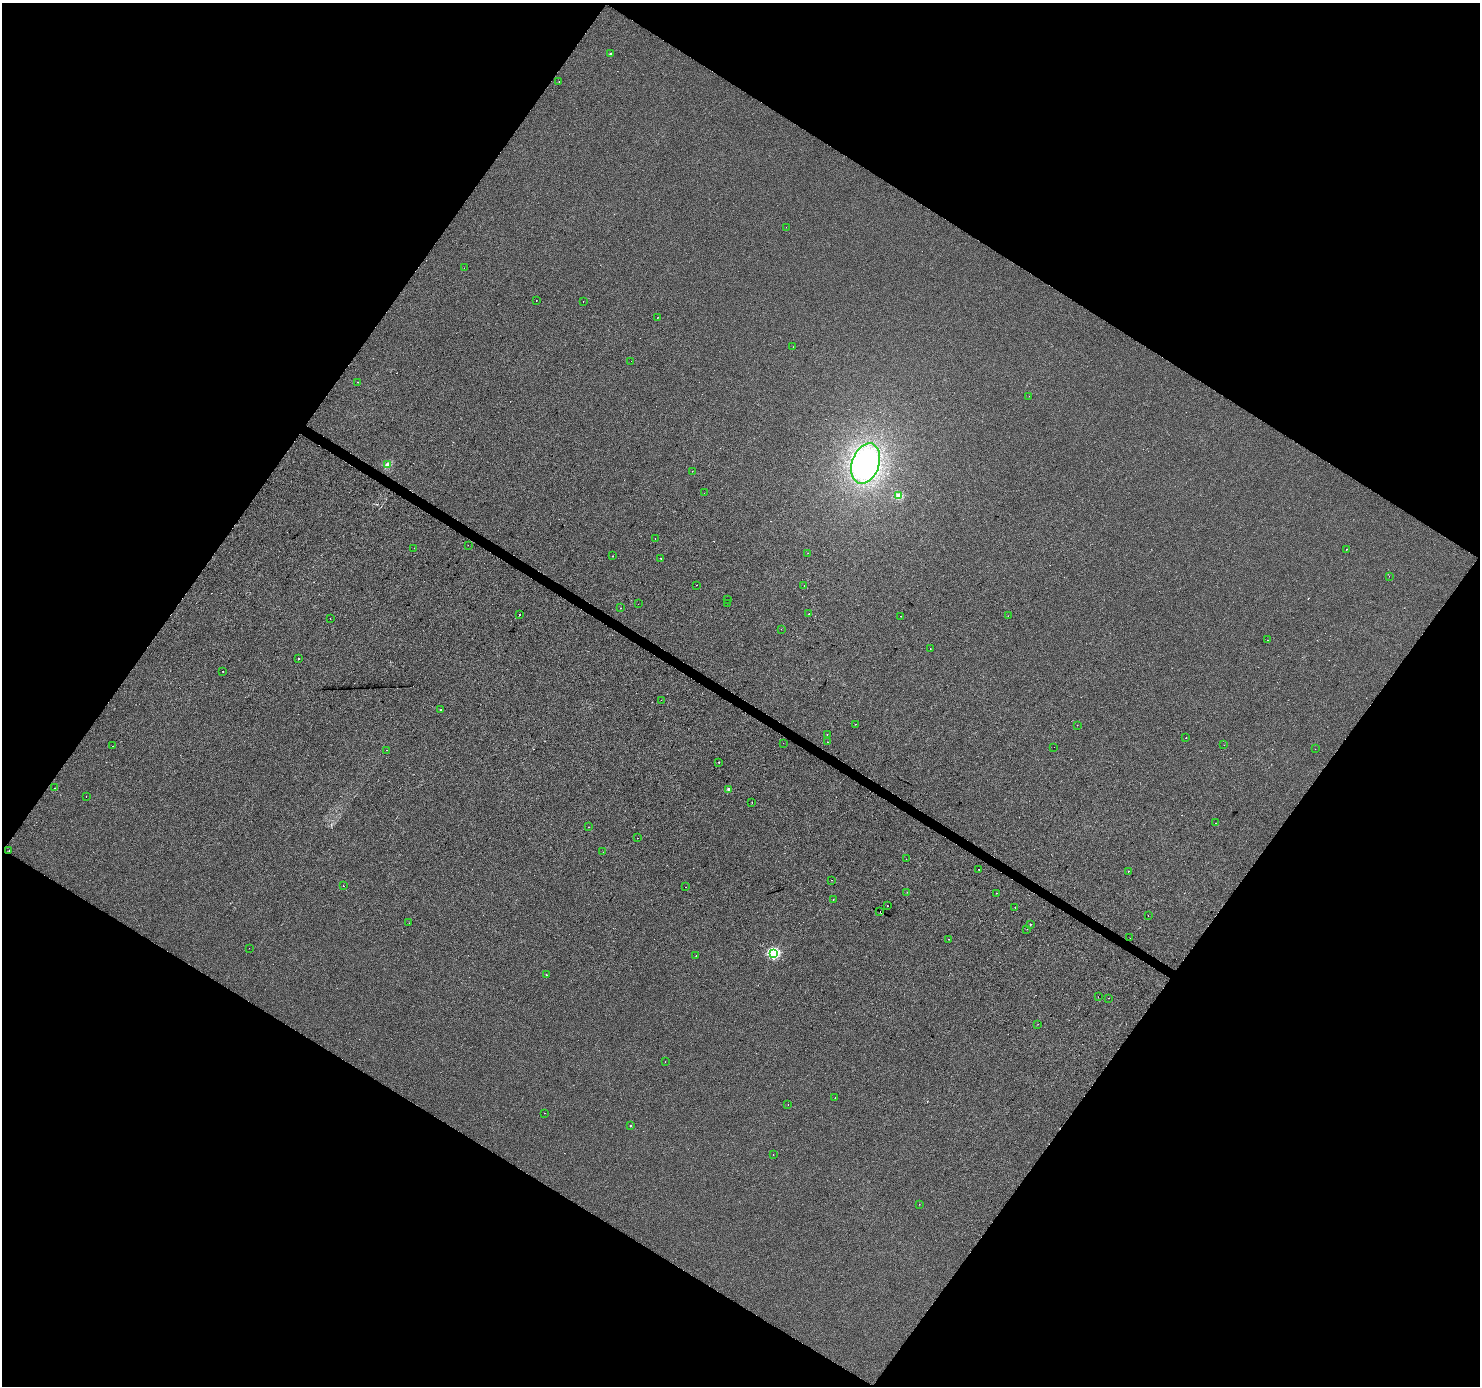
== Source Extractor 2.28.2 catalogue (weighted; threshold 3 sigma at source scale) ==
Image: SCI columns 6-5915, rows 253-5788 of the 5915 x 5974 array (HDU 1 of 3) = the unmasked area's bounding box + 8 px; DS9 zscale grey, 4 x 4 block average (1 PNG px = mean of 4 x 4 image px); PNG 1482 x 1388 px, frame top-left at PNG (2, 3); each listed source drawn as its Kron ellipse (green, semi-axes under 4 px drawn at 4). Shown black and unused: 49% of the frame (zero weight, under 2 of 3 exposures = <1% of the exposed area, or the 3 px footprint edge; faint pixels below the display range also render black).
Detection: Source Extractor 2.28.2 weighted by HDU 2 'WHT'. Background -2.79e-04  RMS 0.0042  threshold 0.0188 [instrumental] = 3 sigma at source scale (4.5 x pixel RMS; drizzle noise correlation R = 1.50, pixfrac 1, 0.0396/0.0396 arcsec/px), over >= 5 px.
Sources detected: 104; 1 too faint to see at this stretch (4 x 4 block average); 6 cosmic-ray / hot-pixel residue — neither listed nor drawn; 2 coinciding with a brighter row at this scale — not listed separately; the other 95 listed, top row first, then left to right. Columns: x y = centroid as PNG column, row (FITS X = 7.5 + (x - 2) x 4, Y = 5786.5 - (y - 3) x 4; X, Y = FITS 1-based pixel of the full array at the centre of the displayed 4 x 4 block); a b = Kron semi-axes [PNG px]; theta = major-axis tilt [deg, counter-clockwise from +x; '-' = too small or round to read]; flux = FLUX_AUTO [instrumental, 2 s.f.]
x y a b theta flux
610 54 2 2 - 4.6
559 82 2 2 - 0.57
786 227 2 2 - 0.57
464 268 2 2 - 0.47
536 300 2 2 - 0.98
583 301 2 2 - 0.77
657 318 2 2 - 0.52
793 347 2 2 - 0.47
631 361 2 2 - 0.27
358 382 2 2 - 2
1029 396 2 2 - 0.65
866 464 21 13 71 300
388 465 2 2 - 50
692 471 2 2 - 0.64
704 493 2 2 - 0.59
898 495 2 2 - 39
655 539 2 2 - 0.68
468 545 2 2 - 3.2
414 548 2 2 - 0.37
1346 549 2 2 - 0.58
808 553 2 2 - 0.63
613 556 2 2 - 0.98
661 558 2 2 - 2.2
1389 576 2 2 - 0.56
696 585 2 2 - 1.8
804 585 2 2 - 3.3
728 599 2 2 - 7.3
727 603 2 2 - 0.76
638 604 2 2 - 0.4
621 608 2 2 - 0.62
520 614 2 2 - 22
809 614 2 2 - 0.77
900 616 2 2 - 0.72
1008 616 2 2 - 0.53
330 618 2 2 - 0.48
781 629 2 2 - 0.45
1268 640 2 2 - 0.81
930 649 2 2 - 0.98
298 659 2 2 - 1.7
223 671 2 2 - 0.91
661 700 2 2 - 1.1
441 710 2 2 - 4.8
855 724 2 2 - 3.2
1077 725 2 2 - 0.45
827 734 2 2 - 0.84
1186 738 2 2 - 0.75
827 742 2 2 - 0.88
783 743 2 2 - 0.57
1224 745 2 2 - 0.41
112 746 2 2 - 1.1
1054 747 2 2 - 0.44
1315 749 2 2 - 1.3
387 750 2 2 - 0.63
718 762 2 2 - 1.1
54 788 2 2 - 2.9
728 789 2 2 - 17
86 796 2 2 - 0.7
752 802 2 2 - 0.82
1215 823 2 2 - 5.3
589 827 2 2 - 1.3
637 838 2 2 - 0.97
9 851 2 2 - 1
603 852 2 2 - 0.4
906 859 2 2 - 0.67
979 869 2 2 - 2.3
1128 871 2 2 - 2.6
832 880 2 2 - 2.2
343 886 2 2 - 4.4
686 887 2 2 - 0.94
907 892 2 2 - 0.5
996 893 2 2 - 3.6
833 899 2 2 - 1.6
888 906 2 2 - 2.5
1015 907 2 2 - 1.6
880 912 2 2 - 4.6
1148 916 2 2 - 1
409 923 2 2 - 0.51
1030 924 2 2 - 2.8
1027 929 2 2 - 0.57
1130 938 2 2 - 0.28
949 939 2 2 - 0.54
249 948 2 2 - 0.49
773 953 2 2 - 210
696 956 2 2 - 1.1
546 975 2 2 - 0.91
1098 997 2 2 - 1.3
1109 998 2 2 - 28
1038 1024 2 2 - 0.37
665 1062 2 2 - 3.9
835 1098 2 2 - 0.59
788 1105 2 2 - 1.8
544 1113 2 2 - 0.52
630 1126 2 2 - 2.8
773 1154 2 2 - 1.5
919 1204 2 2 - 0.5
Diffuse or blended objects may show on this block-average render without a row.